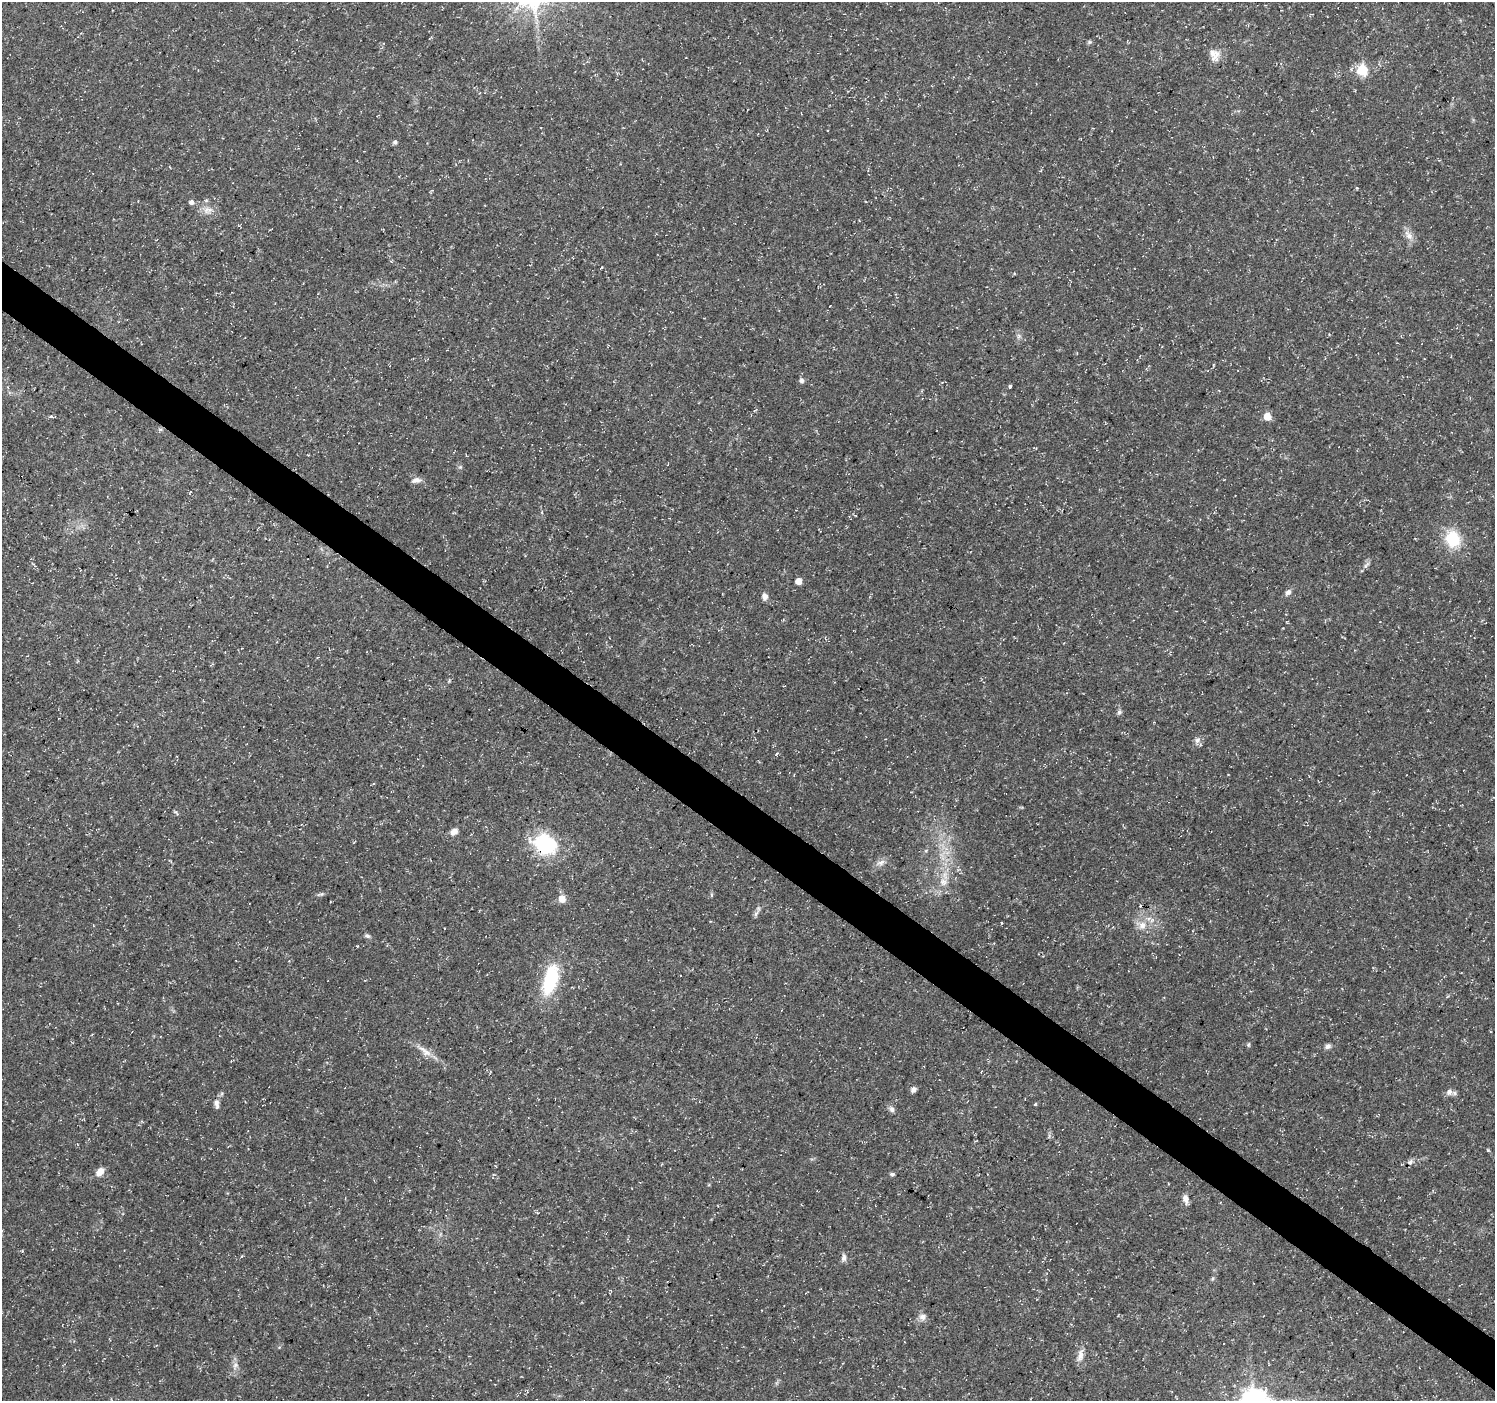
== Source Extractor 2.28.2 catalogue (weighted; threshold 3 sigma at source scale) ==
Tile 6 of 4 x 4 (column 2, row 2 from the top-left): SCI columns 1495-2987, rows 2974-4372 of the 5980 x 6015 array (HDU 1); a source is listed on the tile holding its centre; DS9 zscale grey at full resolution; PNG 1497 x 1403 px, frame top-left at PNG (2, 2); no overlay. Shown black and unused: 4% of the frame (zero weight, under 3 of 5 exposures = <1% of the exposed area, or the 3 px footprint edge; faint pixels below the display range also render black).
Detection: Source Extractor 2.28.2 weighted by HDU 2 'WHT'; one run over the whole footprint, this tile lists its part. Background 0.0541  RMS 0.0028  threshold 0.0125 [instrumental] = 3 sigma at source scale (4.5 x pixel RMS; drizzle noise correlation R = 1.50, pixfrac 1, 0.0396/0.0396 arcsec/px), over >= 5 px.
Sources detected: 57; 3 cosmic-ray / hot-pixel residue — not listed; the other 54 listed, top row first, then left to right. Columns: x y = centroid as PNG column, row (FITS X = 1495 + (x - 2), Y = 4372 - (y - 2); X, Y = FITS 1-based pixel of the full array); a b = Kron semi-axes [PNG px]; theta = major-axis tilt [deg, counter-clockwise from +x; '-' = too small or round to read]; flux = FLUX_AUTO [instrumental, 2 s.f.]
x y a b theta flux
1089 42 6 5 - 0.44
1212 53 27 9 -67 2.6
1362 70 6 5 - 20
395 142 6 5 - 0.64
191 202 6 5 - 0.99
208 210 15 9 7 2.2
1409 235 16 8 -51 1.9
1019 336 6 6 - 0.67
1213 364 3 3 - 0.25
802 380 5 5 - 0.91
1010 386 3 3 - 1
51 416 6 4 -6 0.43
1267 416 6 6 - 4
460 467 6 4 43 0.39
416 480 12 7 11 1.3
855 515 4 3 - 0.2
1452 539 23 19 -68 9
1366 565 14 4 46 0.9
798 581 5 5 - 2.6
1288 592 9 6 44 1
765 596 8 7 - 1.3
1119 712 7 5 0 0.63
1197 740 9 7 37 1.1
776 754 5 3 - 0.46
176 813 9 3 -45 0.37
454 831 10 7 37 1.6
545 844 25 20 -26 21
881 862 12 7 14 1.4
943 882 12 9 81 2.3
321 894 11 4 15 0.58
562 899 9 8 - 2
756 914 9 5 58 0.81
1002 923 4 2 - 0.25
1142 925 12 9 46 2.5
367 936 7 5 -18 0.6
550 979 33 14 74 17
1327 1046 8 6 30 0.81
425 1051 25 8 -39 2.8
913 1090 6 5 - 1
1449 1092 10 8 66 1.2
217 1104 13 6 -85 1.2
1035 1104 4 3 - 0.28
892 1109 8 7 - 0.91
1488 1150 5 4 - 0.27
1410 1162 4 3 - 0.42
100 1172 11 8 51 2.1
892 1174 8 3 -4 0.43
1168 1184 3 2 - 0.18
1186 1199 12 7 -78 1.4
22 1251 4 4 - 0.23
844 1258 10 6 -86 1
923 1317 10 9 - 1.4
1080 1356 19 8 79 2.1
235 1365 8 7 - 1
Overlapping masked pixels (flux is a lower limit): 1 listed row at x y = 545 844